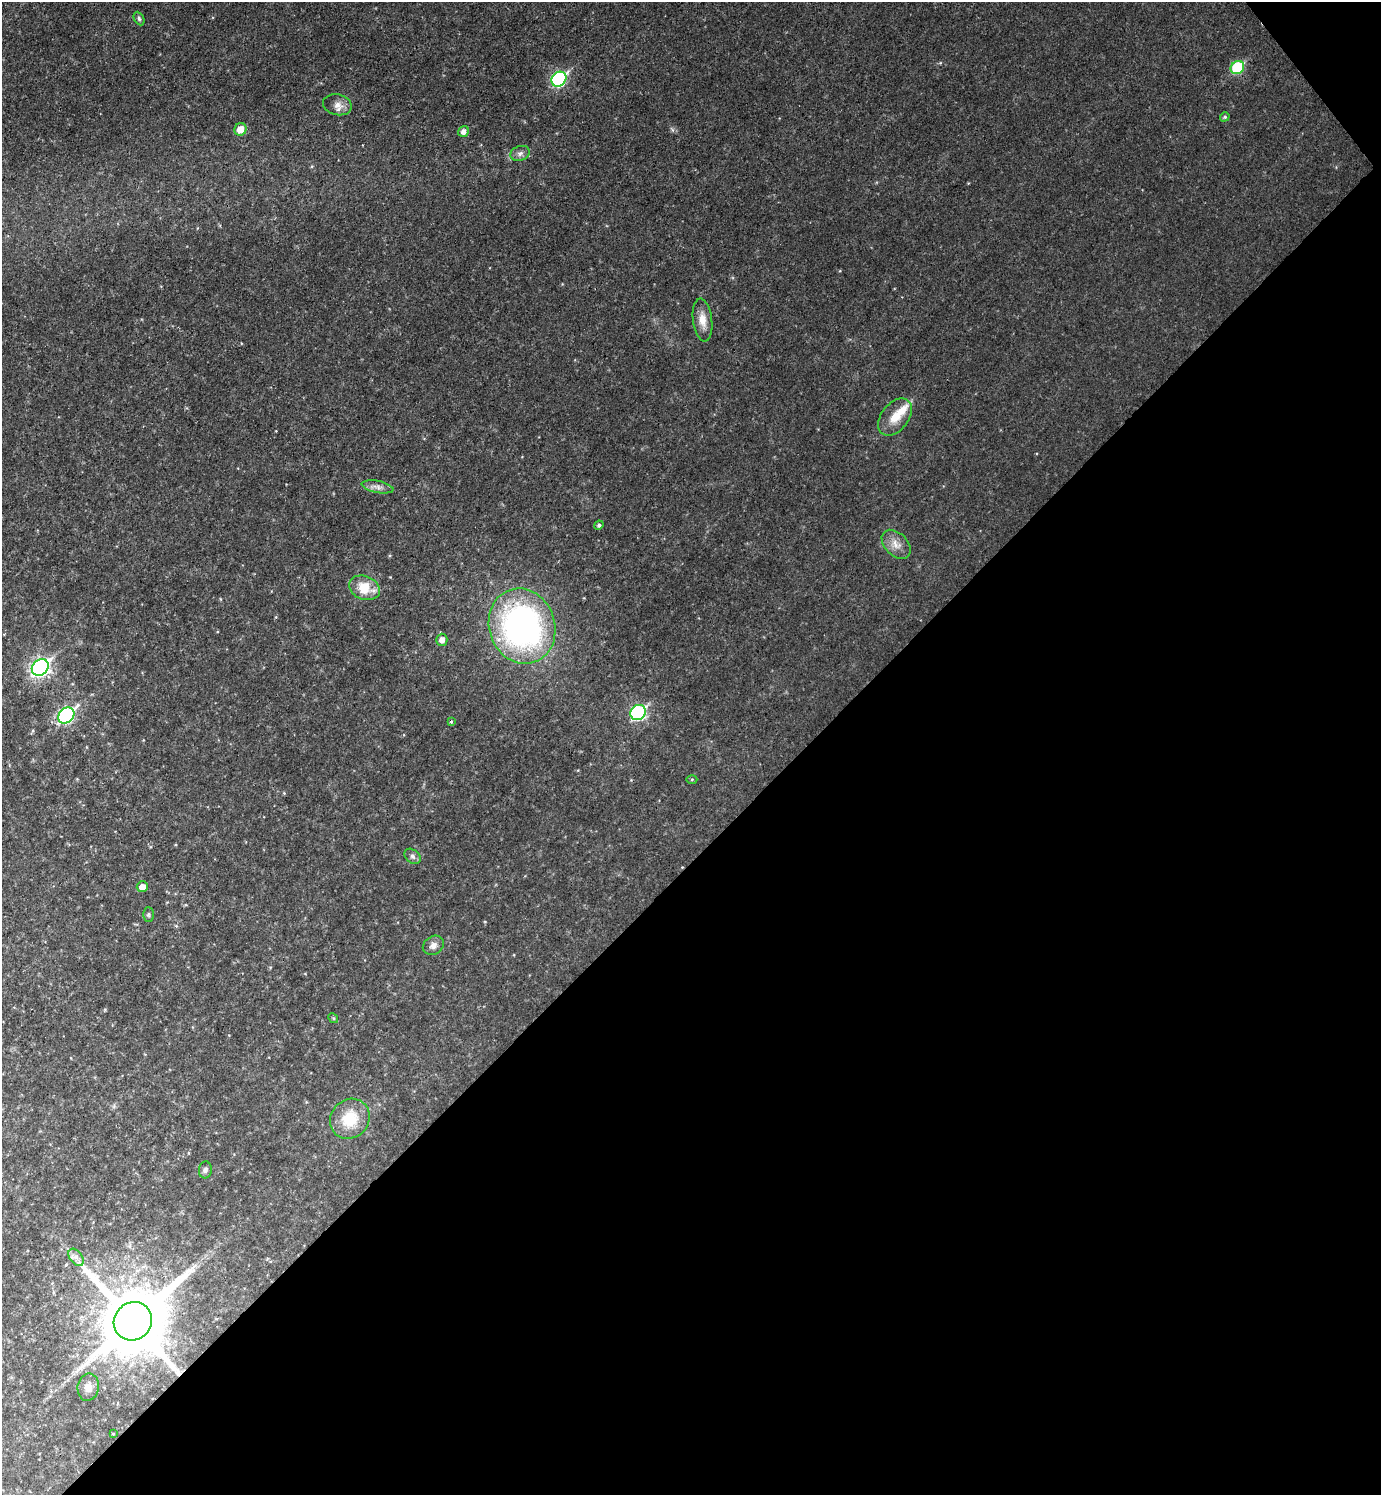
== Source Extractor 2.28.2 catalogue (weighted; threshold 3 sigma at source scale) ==
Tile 12 of 4 x 4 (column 4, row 3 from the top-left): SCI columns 4295-5673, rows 1496-2988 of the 5973 x 5975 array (HDU 1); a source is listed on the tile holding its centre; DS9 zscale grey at full resolution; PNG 1383 x 1497 px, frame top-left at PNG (2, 2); each listed source drawn as its Kron ellipse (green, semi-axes under 4 px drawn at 4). Shown black and unused: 43% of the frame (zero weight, under 2 of 3 exposures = <1% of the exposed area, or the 3 px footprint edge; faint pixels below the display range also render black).
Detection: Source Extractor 2.28.2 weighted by HDU 2 'WHT'; one run over the whole footprint, this tile lists its part. Background 0.0319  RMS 0.0075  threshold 0.0335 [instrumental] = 3 sigma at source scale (4.5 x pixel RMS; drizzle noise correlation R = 1.50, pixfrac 1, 0.05/0.05 arcsec/px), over >= 5 px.
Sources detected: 33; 1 inside a brighter listed object's ellipse — not listed separately; the other 32 listed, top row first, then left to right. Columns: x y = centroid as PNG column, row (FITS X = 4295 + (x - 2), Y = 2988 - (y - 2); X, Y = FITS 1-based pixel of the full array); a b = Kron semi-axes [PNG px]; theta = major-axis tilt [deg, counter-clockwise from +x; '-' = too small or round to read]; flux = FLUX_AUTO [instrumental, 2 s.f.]
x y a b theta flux
139 18 7 4 -64 1.5
1237 67 7 6 - 45
559 79 8 7 - 100
337 105 14 10 -13 5.5
1225 117 5 4 - 1.1
240 129 6 6 - 9.7
463 131 6 5 - 3.2
520 153 10 7 19 3
703 320 21 9 -83 8.9
895 417 21 13 52 13
378 487 16 6 -11 4
599 525 5 4 - 1.6
896 544 17 11 -47 7.4
364 588 16 11 -21 17
522 626 38 33 -70 240
442 640 6 5 - 4.1
40 668 9 7 40 250
638 713 8 7 - 100
66 715 9 7 43 130
451 722 4 3 - 0.87
692 779 5 3 - 0.77
413 856 9 6 -40 2.3
142 887 5 5 - 5.9
148 915 7 5 89 1.3
433 945 11 9 33 4.2
333 1018 5 4 - 0.86
350 1119 21 19 48 24
205 1170 8 6 83 2.1
76 1257 10 6 -54 3.3
133 1321 20 18 46 7600
88 1387 14 10 80 6.3
113 1434 3 3 - 0.58
Overlapping masked pixels (flux is a lower limit): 1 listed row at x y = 133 1321